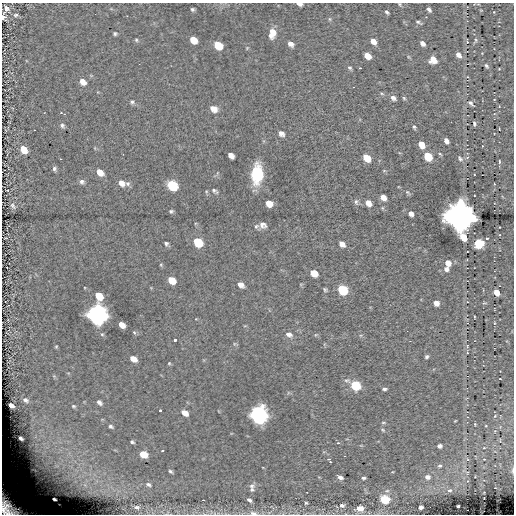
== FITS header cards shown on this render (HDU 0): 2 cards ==
NAXIS1  =                  512
NAXIS2  =                  512

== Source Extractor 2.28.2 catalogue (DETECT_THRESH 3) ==
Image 512 x 512 px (HDU 0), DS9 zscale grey, 1 PNG px = 1 image px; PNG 516 x 516 px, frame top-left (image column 1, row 512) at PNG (2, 3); no overlay
Background 0.0934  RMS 5.3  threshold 16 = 3 sigma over >= 5 px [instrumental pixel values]
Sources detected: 141; all 141 listed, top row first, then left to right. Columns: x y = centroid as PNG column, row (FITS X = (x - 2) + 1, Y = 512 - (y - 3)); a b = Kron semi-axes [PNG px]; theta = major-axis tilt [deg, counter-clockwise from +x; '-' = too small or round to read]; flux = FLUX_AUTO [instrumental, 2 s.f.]
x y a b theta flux
299 4 8 4 -9 1.4e+03
399 4 5 3 - 3.3e+02
6 8 9 6 65 1.6e+03
193 9 5 4 - 7.9e+02
429 9 5 3 - 8.5e+02
387 12 4 3 - 5.4e+02
494 12 3 3 - 2.3e+02
16 15 6 5 - 5.9e+02
3 17 5 5 - 1.2e+03
330 19 6 4 -89 4.6e+02
418 22 5 2 - 5.6e+02
115 33 5 5 - 5.8e+02
272 33 14 8 81 4.4e+03
136 40 5 4 - 5.1e+02
193 40 7 5 -41 4.8e+03
476 40 6 4 -88 4.4e+02
373 41 6 4 -46 2.4e+03
422 43 5 4 - 1.5e+03
290 44 8 6 -38 1.8e+03
218 45 7 6 - 9.6e+03
247 48 5 4 - 3.8e+02
458 55 7 5 -53 1.9e+03
367 56 6 5 - 4.1e+03
433 60 6 6 - 4.6e+03
486 66 6 4 -58 6.2e+02
350 68 5 4 - 5.4e+02
499 69 4 2 - 2.6e+02
83 82 7 6 - 2.4e+03
382 94 5 3 - 4.2e+02
393 98 6 5 - 1.1e+03
404 98 6 4 -45 4.1e+02
494 99 3 2 - 1.8e+02
132 102 5 5 - 6.6e+02
471 103 9 5 -47 8.7e+02
214 109 9 7 -31 2.2e+03
61 113 3 2 - 1.9e+02
474 124 5 3 - 6.2e+02
62 125 6 6 - 8.1e+02
414 127 5 3 - 5.4e+02
281 133 6 4 -42 1.4e+03
446 141 5 4 - 1.7e+03
421 145 7 5 -56 4.0e+03
23 149 7 5 -54 5.0e+03
231 155 6 4 -41 1.8e+03
428 156 7 5 -54 1.3e+04
367 158 7 5 -46 6.4e+03
460 159 7 5 -55 7.5e+02
499 161 6 3 -90 4.1e+02
54 169 5 5 - 7.7e+02
100 172 8 6 -44 3.2e+03
257 174 15 9 88 1.8e+04
82 181 7 6 - 9.9e+02
121 183 10 7 -40 2.4e+03
172 185 8 6 -43 2.3e+04
214 191 10 6 -31 1.0e+03
407 192 5 4 - 4.3e+02
383 197 6 5 - 2.4e+03
356 202 7 5 -76 7.4e+02
269 203 7 5 -35 3.0e+03
368 203 7 5 -42 2.2e+03
12 206 9 5 -54 7.3e+02
171 211 6 4 -10 6.5e+02
411 214 5 4 - 1.3e+03
460 217 10 8 -68 1.3e+06
263 225 9 7 -30 1.7e+03
256 226 7 6 - 7.5e+02
487 238 3 3 - 9.3e+02
198 242 8 7 - 1.2e+04
478 243 6 5 - 2.4e+04
166 244 6 5 - 8.3e+02
342 244 6 5 - 1.6e+03
448 263 6 5 - 2.4e+03
446 269 6 5 - 1.2e+03
314 273 7 5 -35 4.8e+03
171 280 7 6 - 5.3e+03
241 285 7 5 -39 1.6e+03
325 290 5 3 - 4.7e+02
342 290 7 6 - 2.2e+04
497 292 5 4 - 4.5e+03
99 296 8 6 -69 6.3e+03
436 303 5 5 - 2.2e+03
484 303 7 3 -4 3.7e+02
97 315 8 7 - 3.9e+05
474 317 3 2 - 2.5e+02
494 323 5 3 - 2.9e+02
122 325 6 5 - 2.9e+03
134 332 5 4 - 4.8e+02
289 334 9 6 -13 1.3e+03
175 340 3 3 - 7.4e+02
56 346 5 3 - 3.1e+02
467 346 4 4 - 3.8e+02
467 353 4 3 - 2.4e+02
427 357 4 3 - 6.1e+02
133 359 7 5 -31 3.1e+03
169 363 4 4 - 3.5e+02
500 379 3 2 - 1.8e+02
347 381 9 4 -13 6.3e+02
355 385 6 5 - 2.2e+04
384 389 4 3 - 6.2e+02
25 400 5 4 - 7.5e+02
99 402 6 4 -44 1.1e+03
11 405 5 4 - 1.7e+03
74 406 5 4 - 4.0e+02
160 410 3 2 - 4.0e+02
184 413 7 4 -32 2.9e+03
259 415 8 7 - 1.8e+05
467 417 3 2 - 1.9e+02
455 421 3 2 - 2.2e+02
383 422 5 3 - 3.5e+02
111 426 5 4 - 6.5e+02
383 430 6 4 -45 4.2e+02
21 438 5 3 - 7.8e+02
132 442 4 3 - 5.2e+02
338 443 3 3 - 5.3e+02
439 446 4 4 - 1.3e+03
162 451 3 2 - 3.1e+02
143 454 6 5 - 8.0e+03
330 461 6 3 -56 1.7e+03
56 466 11 10 - 4.0e+03
440 466 5 4 - 5.5e+02
170 471 5 3 - 5.9e+02
513 471 5 2 - 5.2e+02
340 477 6 3 -25 1.4e+03
427 477 6 5 - 1.7e+03
363 478 4 3 - 6.5e+02
148 484 6 4 -29 6.2e+02
252 486 9 8 - 1.2e+03
252 489 7 5 -14 7.2e+02
450 490 7 5 13 7.9e+02
54 499 4 3 - 7.1e+02
384 499 6 5 - 2.6e+04
203 500 3 2 - 4.3e+02
249 500 5 4 - 9.3e+02
306 503 4 4 - 4.3e+02
342 505 7 5 4 1.2e+03
458 506 3 3 - 6.7e+02
9 507 24 15 -40 1.6e+04
137 507 5 4 - 6.7e+02
421 507 4 3 - 1.9e+03
360 508 6 4 -2 5.4e+03
253 513 10 5 -5 1.3e+03
At the frame edge (FLAGS 8, measured only in part): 6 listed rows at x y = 299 4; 399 4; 3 17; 513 471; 9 507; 253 513